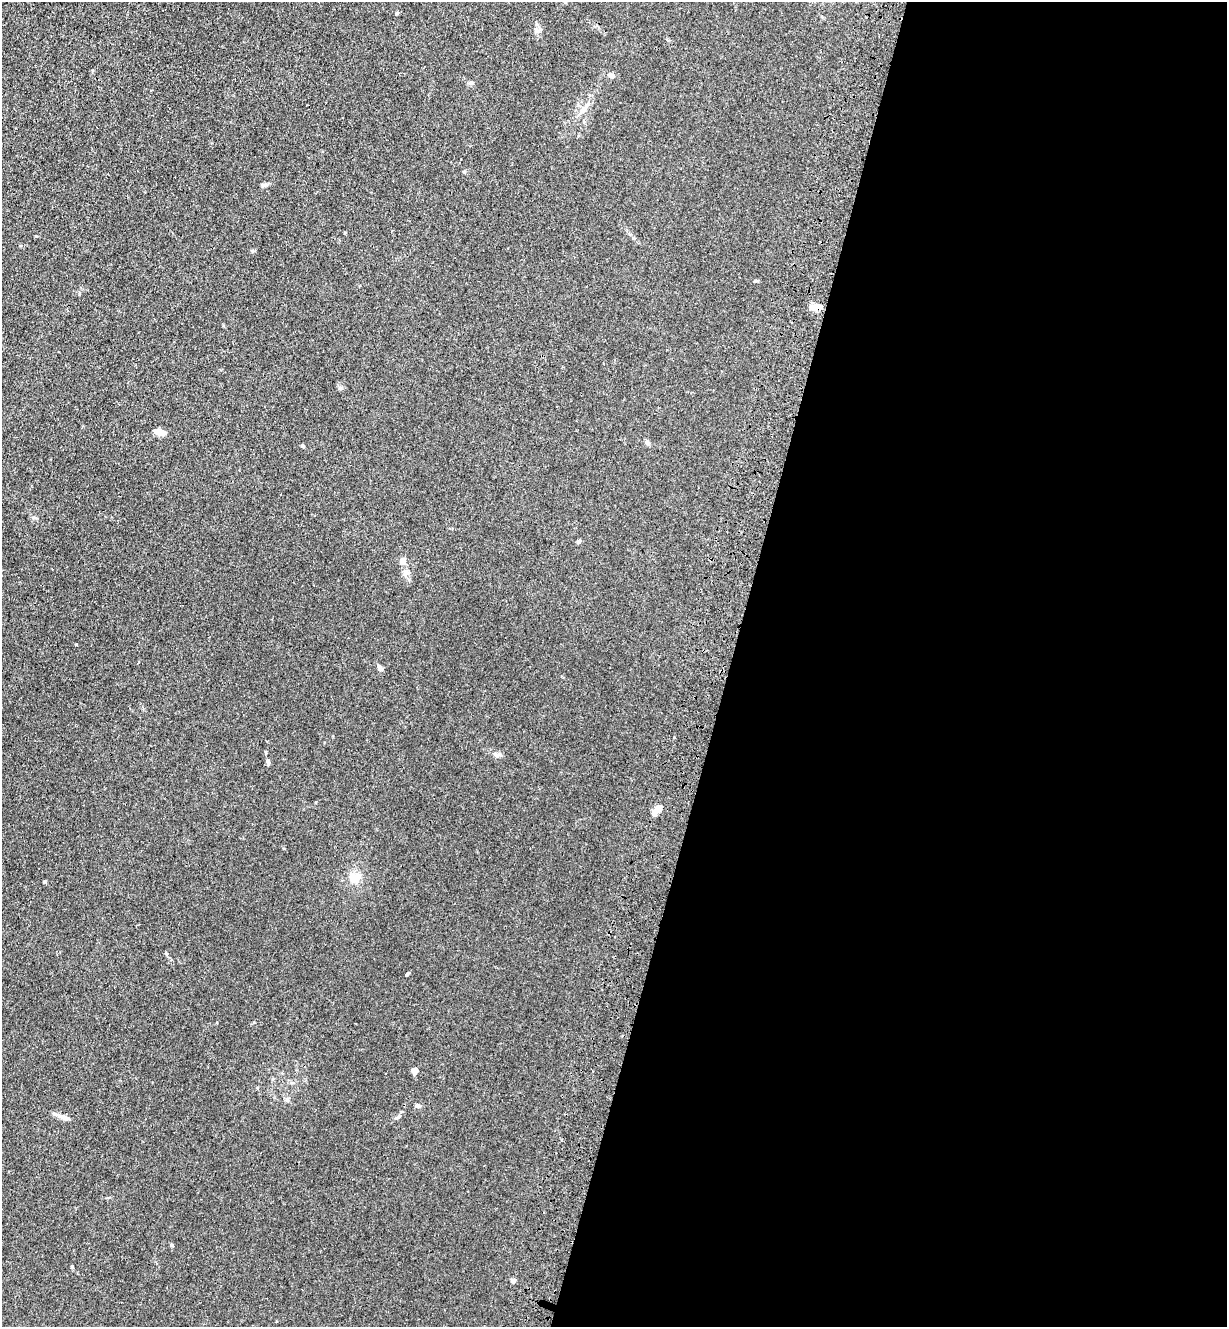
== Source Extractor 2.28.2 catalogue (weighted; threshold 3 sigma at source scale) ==
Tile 12 of 4 x 4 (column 4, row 3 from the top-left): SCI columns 3904-5128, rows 1358-2682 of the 5485 x 5364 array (HDU 1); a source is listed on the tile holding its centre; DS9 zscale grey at full resolution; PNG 1229 x 1329 px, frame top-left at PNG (2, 2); no overlay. Shown black and unused: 41% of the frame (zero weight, under 3 of 4 exposures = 5% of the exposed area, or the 3 px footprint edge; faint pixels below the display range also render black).
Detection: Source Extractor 2.28.2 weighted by HDU 2 'WHT'; one run over the whole footprint, this tile lists its part. Background 0.0365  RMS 0.0045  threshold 0.0201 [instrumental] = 3 sigma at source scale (4.5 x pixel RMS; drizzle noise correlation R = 1.50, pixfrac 1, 0.05/0.05 arcsec/px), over >= 5 px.
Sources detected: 28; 1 inside a brighter listed object's ellipse — not listed separately; the other 27 listed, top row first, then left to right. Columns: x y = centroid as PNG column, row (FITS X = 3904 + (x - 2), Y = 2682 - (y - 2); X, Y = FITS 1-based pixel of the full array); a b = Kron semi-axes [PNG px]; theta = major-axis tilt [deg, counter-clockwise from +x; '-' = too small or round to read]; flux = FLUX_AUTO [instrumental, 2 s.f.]
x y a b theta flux
397 13 5 4 - 0.49
537 24 6 5 - 0.74
612 75 10 6 -26 1.4
471 82 7 4 -1 0.74
583 110 11 6 53 2.2
264 185 9 4 8 0.87
814 307 12 9 -21 2.9
341 388 6 4 -71 0.69
160 432 11 7 -10 3.3
647 442 7 6 - 0.95
302 446 4 4 - 0.56
579 541 6 4 31 0.85
403 561 9 7 -74 2.3
76 644 3 3 - 0.43
380 668 8 5 -55 1.5
496 754 11 4 -31 1.1
268 761 7 5 -85 0.86
657 809 12 8 35 2.9
354 878 16 13 9 5.1
44 882 4 4 - 0.48
407 974 5 3 - 0.59
414 1071 9 7 -63 1.4
287 1099 7 6 - 0.96
417 1106 7 5 -12 1.1
63 1117 19 5 -18 2.5
72 1267 4 3 - 0.57
513 1281 5 5 - 1.6
Unlisted compact peaks at least as high as the median listed source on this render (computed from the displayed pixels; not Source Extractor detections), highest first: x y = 172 1245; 36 236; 755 281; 254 1022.